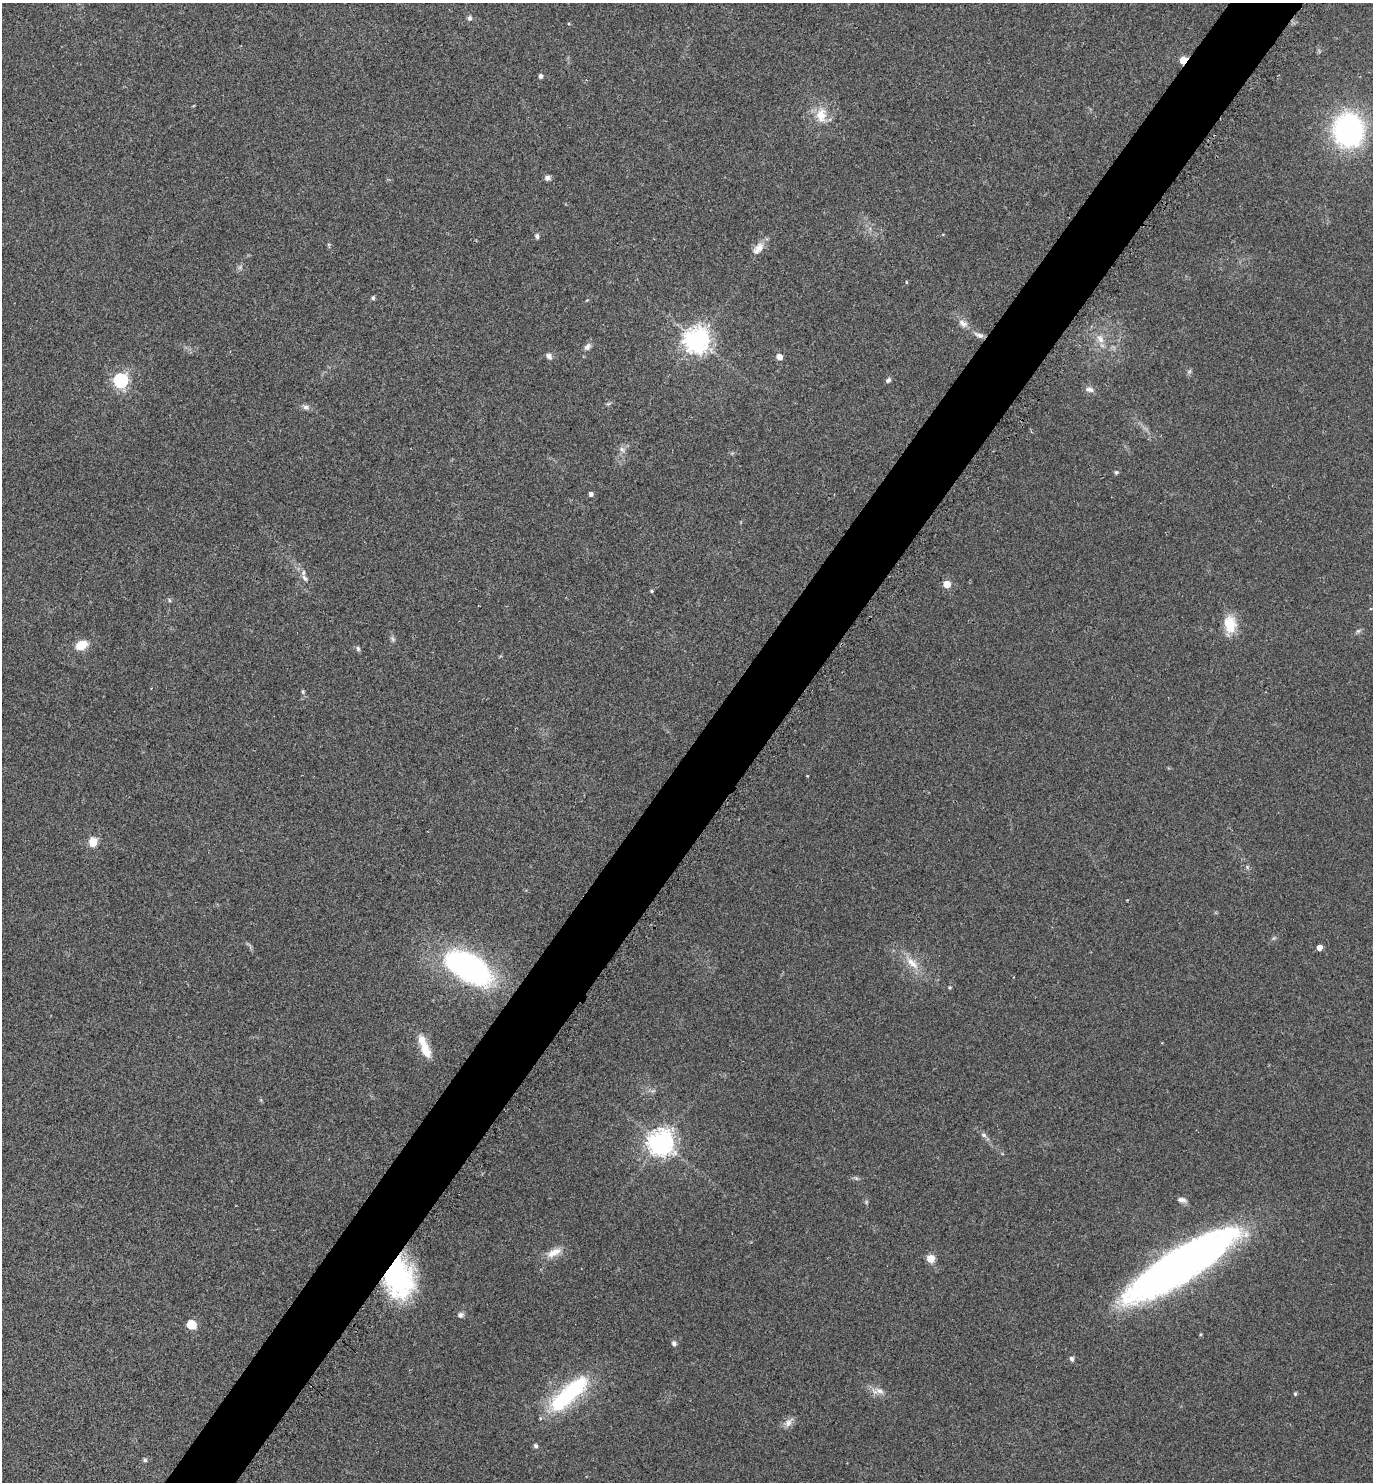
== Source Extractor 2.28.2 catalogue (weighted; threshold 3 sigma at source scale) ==
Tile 10 of 4 x 4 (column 2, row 3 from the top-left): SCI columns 1695-3065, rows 1517-2996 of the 5992 x 5992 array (HDU 1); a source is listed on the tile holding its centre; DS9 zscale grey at full resolution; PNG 1375 x 1484 px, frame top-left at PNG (2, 3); no overlay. Shown black and unused: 5% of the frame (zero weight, under 2 of 3 exposures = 3% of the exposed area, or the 3 px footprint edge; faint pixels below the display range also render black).
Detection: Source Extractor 2.28.2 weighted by HDU 2 'WHT'; one run over the whole footprint, this tile lists its part. Background 0.0701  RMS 0.0078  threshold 0.0349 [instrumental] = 3 sigma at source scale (4.5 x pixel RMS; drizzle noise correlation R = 1.50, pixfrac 1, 0.05/0.05 arcsec/px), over >= 5 px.
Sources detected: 71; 1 too faint to see at this stretch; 1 inside a brighter object's white glare — not listed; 2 inside a brighter listed object's ellipse — not listed separately; the other 67 listed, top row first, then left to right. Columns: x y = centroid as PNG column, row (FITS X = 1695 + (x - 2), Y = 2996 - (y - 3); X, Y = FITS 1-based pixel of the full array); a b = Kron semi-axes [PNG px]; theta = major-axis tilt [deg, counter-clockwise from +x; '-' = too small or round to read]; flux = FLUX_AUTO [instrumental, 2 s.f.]
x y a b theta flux
470 18 6 5 - 2
569 24 4 3 - 0.62
1183 60 6 5 - 20
540 76 5 4 - 2.3
821 115 22 14 -83 14
1348 130 25 23 -87 170
547 178 7 6 - 2.6
537 236 7 5 -80 1.8
758 248 19 10 51 7.2
906 282 5 3 - 0.62
373 298 6 4 76 1.2
963 323 14 9 -38 5.1
979 335 14 6 -21 3.6
1100 338 14 9 -61 6.4
697 340 8 8 - 800
587 347 11 8 48 3.3
549 356 9 6 -55 2.9
779 357 5 4 - 9.7
1189 371 7 5 30 1.3
120 380 6 6 - 160
888 380 7 5 42 1.9
1089 389 12 7 -10 3.2
608 403 8 4 9 1.2
306 407 10 6 -19 2.7
622 450 10 6 -38 2.6
1116 472 5 5 - 1.5
591 494 4 4 - 2.6
304 578 11 6 -53 3.1
947 584 5 5 - 15
652 591 4 3 - 1.1
169 600 6 4 -88 1.1
1230 625 23 14 -90 18
1358 631 7 5 43 1.5
393 639 9 5 -60 1.8
81 645 11 8 22 13
358 649 6 5 - 1.6
303 692 6 4 71 1
807 776 3 3 - 0.53
93 842 5 5 - 30
1247 867 5 5 - 1.2
1273 938 6 5 - 1.2
1319 947 4 4 - 7.2
912 963 25 10 -44 12
467 966 49 24 -30 190
950 987 4 4 - 0.96
426 1052 16 11 -48 9.1
653 1091 9 3 21 1.3
984 1135 8 6 -17 1.9
661 1142 8 8 - 790
856 1178 6 5 - 1.3
1182 1200 12 6 -15 3.1
866 1202 6 4 49 0.98
554 1252 23 10 26 9.2
931 1258 5 5 - 29
1182 1263 103 26 32 510
399 1279 40 28 -78 100
460 1315 8 7 - 2.2
191 1324 10 9 - 11
1201 1334 4 4 - 0.85
674 1343 7 6 - 1.9
1072 1359 7 6 - 1.8
880 1391 21 8 -14 6.1
1295 1394 5 4 - 1.1
561 1401 44 21 52 57
788 1422 16 7 53 4.4
536 1446 7 5 -57 1.6
145 1460 6 5 - 1.3
Overlapping masked pixels (flux is a lower limit): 2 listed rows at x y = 1183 60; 399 1279